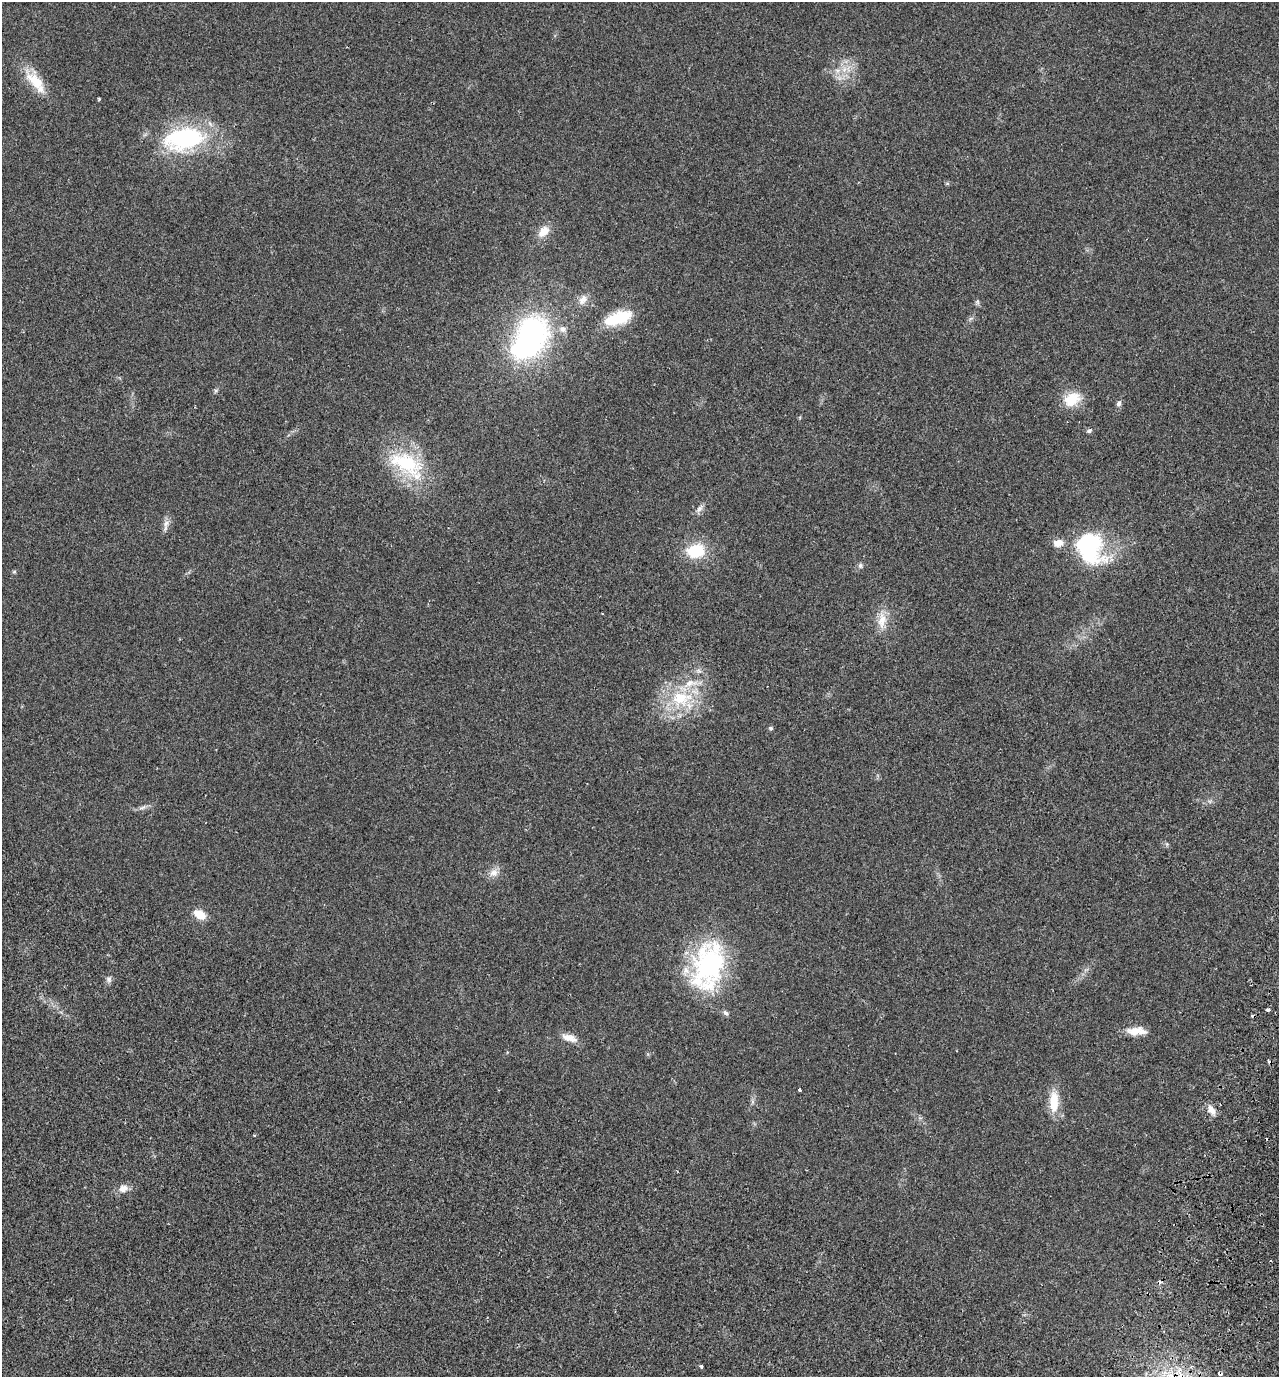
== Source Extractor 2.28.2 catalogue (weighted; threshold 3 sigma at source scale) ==
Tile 6 of 4 x 4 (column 2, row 2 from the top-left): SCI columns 1602-2878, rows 2776-4150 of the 5624 x 5552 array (HDU 1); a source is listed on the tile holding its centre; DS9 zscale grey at full resolution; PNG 1281 x 1379 px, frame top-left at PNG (2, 2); no overlay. Shown black and unused: <1% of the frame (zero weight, under 2 of 3 exposures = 3% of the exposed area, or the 3 px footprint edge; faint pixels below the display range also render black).
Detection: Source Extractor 2.28.2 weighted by HDU 2 'WHT'; one run over the whole footprint, this tile lists its part. Background 0.0204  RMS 0.0053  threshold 0.024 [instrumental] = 3 sigma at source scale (4.5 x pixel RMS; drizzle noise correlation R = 1.50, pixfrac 1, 0.05/0.05 arcsec/px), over >= 5 px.
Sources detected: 49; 1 inside a brighter object's white glare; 4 cosmic-ray / hot-pixel residue — not listed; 3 inside a brighter listed object's ellipse — not listed separately; the other 41 listed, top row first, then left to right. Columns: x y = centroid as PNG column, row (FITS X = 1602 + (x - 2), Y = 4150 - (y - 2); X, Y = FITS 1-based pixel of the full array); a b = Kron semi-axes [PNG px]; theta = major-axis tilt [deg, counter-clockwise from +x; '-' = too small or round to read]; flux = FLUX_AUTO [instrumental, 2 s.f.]
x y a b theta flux
844 69 8 6 60 2.5
35 81 35 14 -45 13
99 99 4 3 - 0.57
184 138 47 26 10 62
544 231 16 10 47 6
583 299 14 9 55 3.8
977 302 7 4 -89 0.91
619 318 33 14 17 19
971 318 7 4 19 0.89
563 329 9 8 - 2.4
533 334 30 29 - 94
215 391 7 4 71 0.79
1072 399 23 16 25 12
1119 403 8 6 86 1.5
1089 431 6 5 - 0.96
405 463 50 24 -24 36
699 508 12 7 54 2.2
166 523 11 7 63 2.6
1089 548 40 30 -64 46
696 551 21 15 8 18
860 565 7 6 - 1.3
14 572 6 4 19 0.6
882 620 24 11 84 7.6
681 698 33 24 8 29
771 728 5 5 - 0.95
142 807 12 4 20 1.7
494 873 13 9 1 3.5
200 914 15 9 -32 6.4
708 965 60 37 69 70
109 979 9 7 -50 1.5
1267 1010 5 3 - 2.6
726 1013 9 5 -45 1.2
1135 1031 22 10 9 6.5
569 1038 20 8 -18 4.8
800 1090 3 3 - 2.2
1054 1102 28 11 88 12
1211 1110 14 7 -51 3.6
254 1135 3 3 - 0.52
123 1188 12 10 18 3.8
701 1366 4 4 - 0.86
1220 1374 4 3 - 2.7
Overlapping masked pixels (flux is a lower limit): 1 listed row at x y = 1220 1374